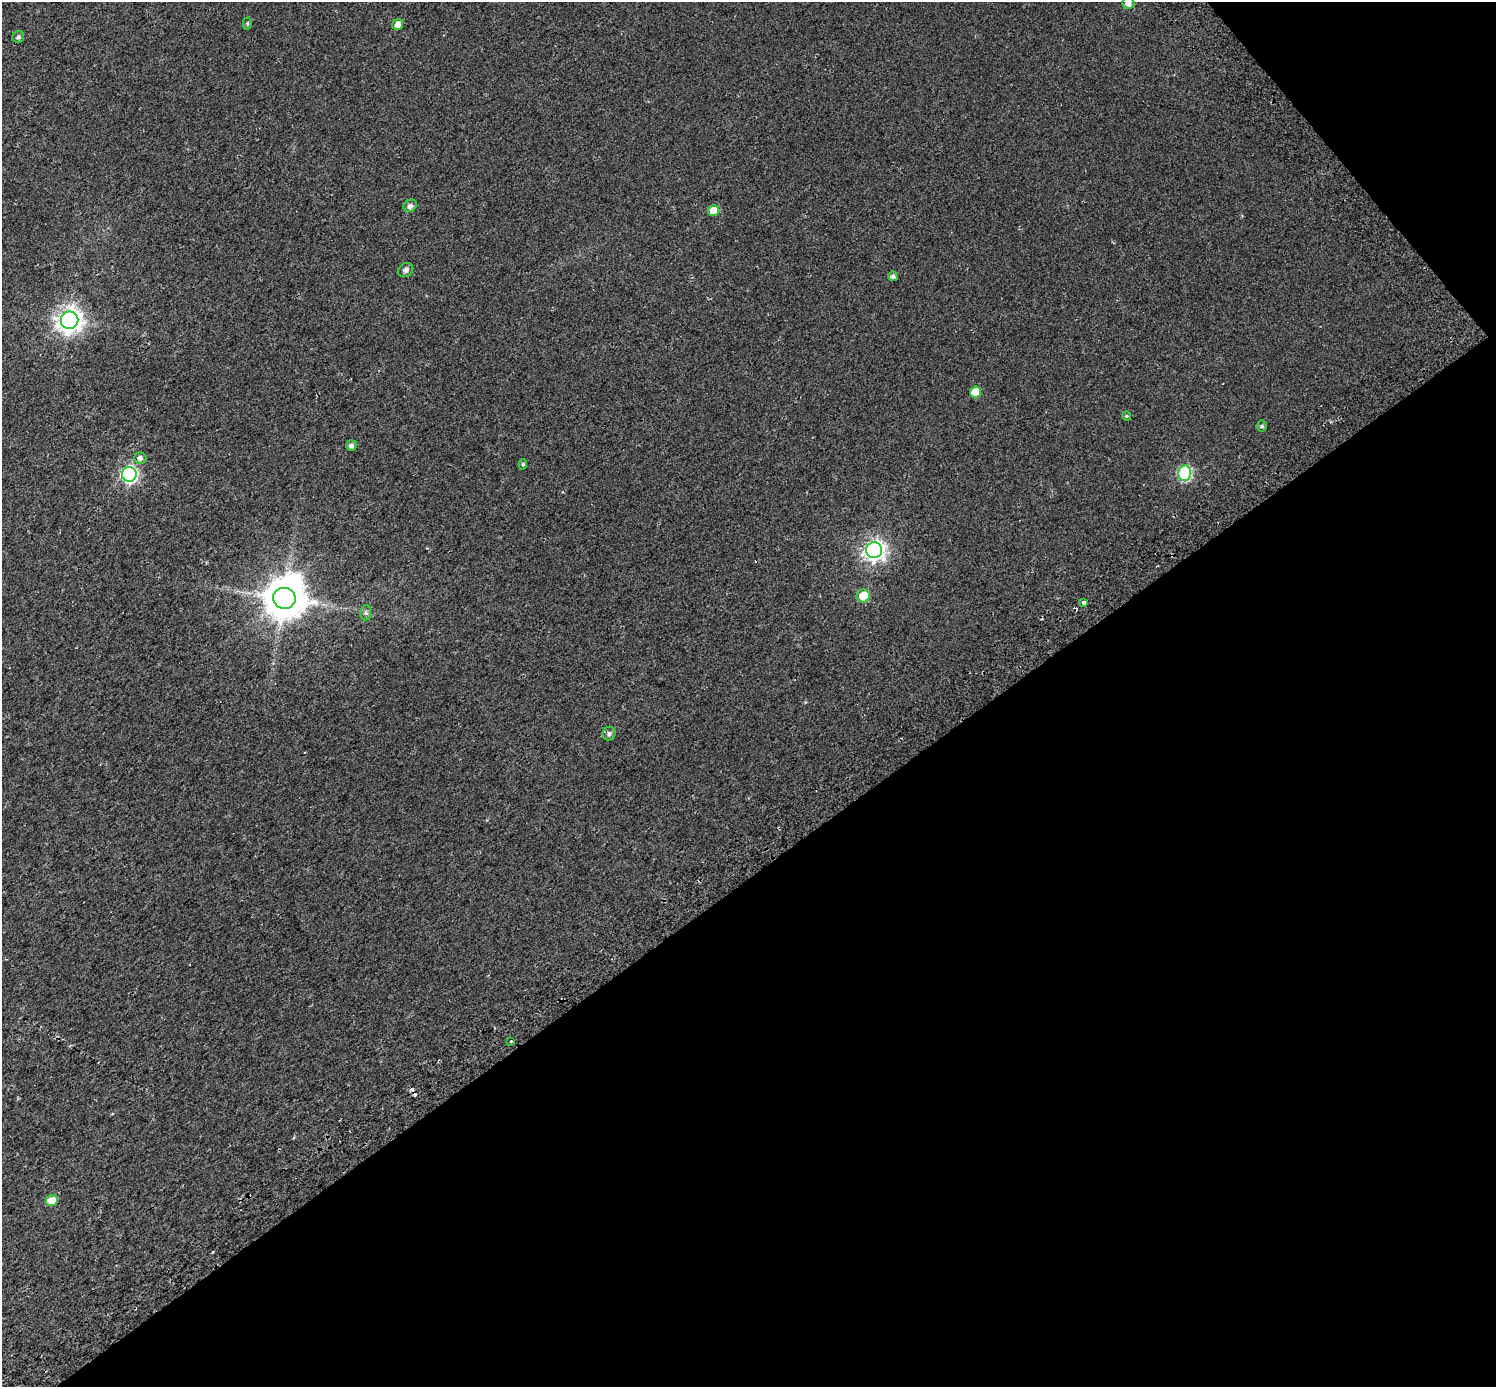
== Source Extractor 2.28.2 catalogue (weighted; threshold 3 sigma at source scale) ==
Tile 12 of 4 x 4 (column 4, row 3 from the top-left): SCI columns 4546-6039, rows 1608-2992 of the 6105 x 6047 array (HDU 1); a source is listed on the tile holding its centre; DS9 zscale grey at full resolution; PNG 1498 x 1389 px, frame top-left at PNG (2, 2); each listed source drawn as its Kron ellipse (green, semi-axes under 4 px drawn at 4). Shown black and unused: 39% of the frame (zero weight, under 2 of 3 exposures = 4% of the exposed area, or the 3 px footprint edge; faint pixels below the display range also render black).
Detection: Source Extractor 2.28.2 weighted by HDU 2 'WHT'; one run over the whole footprint, this tile lists its part. Background 0.0303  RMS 0.01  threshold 0.047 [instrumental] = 3 sigma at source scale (4.5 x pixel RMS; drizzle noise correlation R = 1.50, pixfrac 1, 0.0396/0.0396 arcsec/px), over >= 5 px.
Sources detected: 29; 1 inside a brighter object's white glare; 3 cosmic-ray / hot-pixel residue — neither listed nor drawn; the other 25 listed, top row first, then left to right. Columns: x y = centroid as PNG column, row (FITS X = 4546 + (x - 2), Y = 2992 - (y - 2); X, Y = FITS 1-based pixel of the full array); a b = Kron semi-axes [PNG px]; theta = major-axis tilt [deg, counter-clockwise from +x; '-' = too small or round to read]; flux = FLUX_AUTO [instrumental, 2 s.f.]
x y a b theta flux
1128 3 6 6 - 4.5
247 24 6 4 -89 1.4
398 24 5 5 - 6.2
18 37 6 5 - 2.3
410 206 7 5 35 3.9
713 210 5 5 - 16
406 270 8 6 32 2.8
893 276 5 4 - 2.7
69 320 9 8 - 830
975 392 6 5 - 15
1127 416 4 4 - 1.1
1262 426 5 5 - 2.1
351 445 5 5 - 3.2
140 458 6 6 - 3.5
523 464 5 4 - 1.5
1185 473 8 6 79 120
129 474 7 7 - 230
874 550 8 8 - 520
863 596 7 6 - 24
284 598 11 10 - 3000
1084 602 3 3 - 15
366 613 7 5 84 2.1
609 734 7 6 - 2.8
511 1041 3 2 - 0.87
52 1200 6 5 - 13
Isophote crosses this tile's border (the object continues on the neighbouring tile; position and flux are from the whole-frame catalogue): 1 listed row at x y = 1128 3